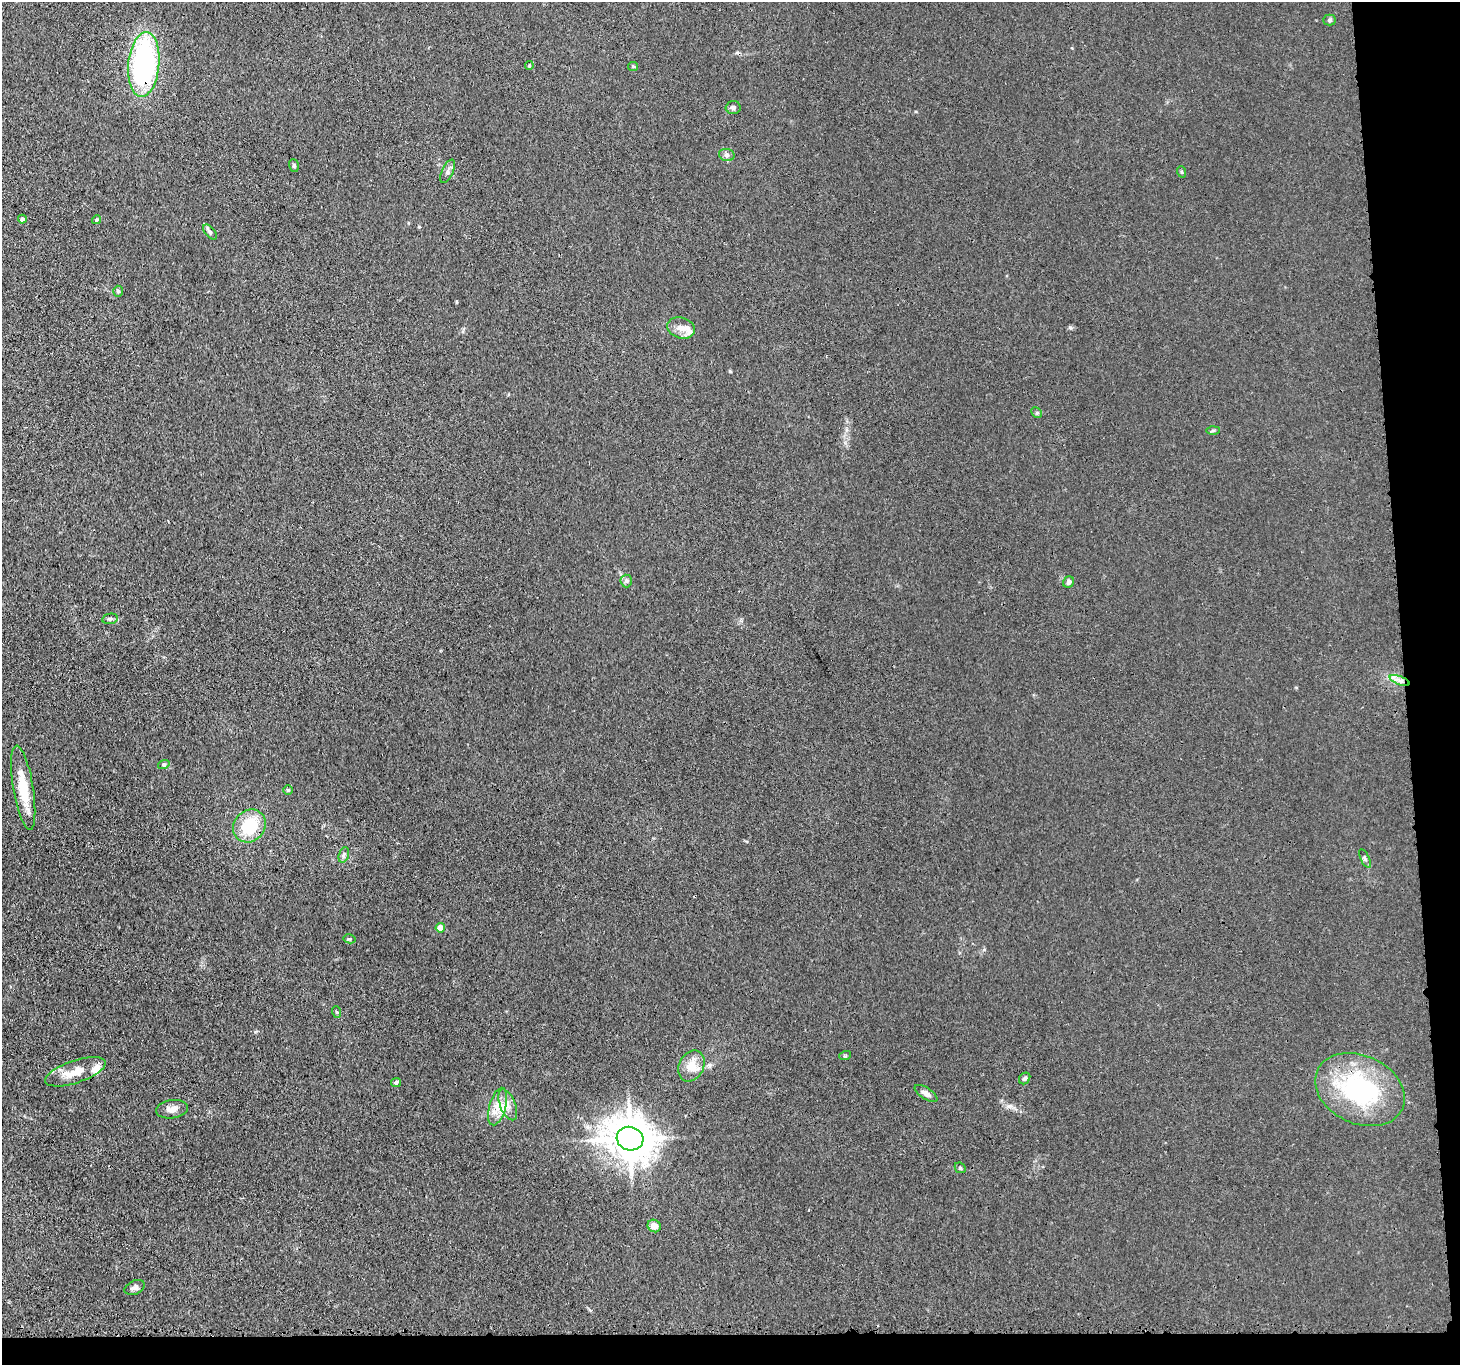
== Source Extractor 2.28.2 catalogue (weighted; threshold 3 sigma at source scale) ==
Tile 9 of 3 x 3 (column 3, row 3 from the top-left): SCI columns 2938-4395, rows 138-1500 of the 4416 x 4389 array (HDU 1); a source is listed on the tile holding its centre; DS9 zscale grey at full resolution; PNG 1462 x 1367 px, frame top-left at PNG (2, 2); each listed source drawn as its Kron ellipse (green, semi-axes under 4 px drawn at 4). Shown black and unused: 6% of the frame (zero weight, under 3 of 4 exposures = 3% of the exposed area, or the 3 px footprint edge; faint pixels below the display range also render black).
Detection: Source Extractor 2.28.2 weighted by HDU 2 'WHT'; one run over the whole footprint, this tile lists its part. Background 0.0279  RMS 0.0041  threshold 0.0186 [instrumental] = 3 sigma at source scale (4.5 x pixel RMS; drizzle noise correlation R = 1.50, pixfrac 1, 0.05/0.05 arcsec/px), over >= 5 px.
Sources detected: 46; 1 cosmic-ray / hot-pixel residue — neither listed nor drawn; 2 inside a brighter listed object's ellipse — not listed separately; the other 43 listed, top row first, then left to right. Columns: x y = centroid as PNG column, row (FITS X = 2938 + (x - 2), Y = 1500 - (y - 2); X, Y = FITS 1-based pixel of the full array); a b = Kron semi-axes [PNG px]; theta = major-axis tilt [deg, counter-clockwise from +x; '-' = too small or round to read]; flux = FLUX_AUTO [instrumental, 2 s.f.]
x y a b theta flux
1329 20 6 5 - 0.65
144 65 32 15 85 84
529 66 4 3 - 0.37
633 66 5 4 - 0.49
733 107 7 6 - 1
727 155 8 6 -14 1.2
294 165 6 5 - 0.62
448 171 13 5 65 1.4
1182 172 6 3 -71 0.46
22 219 4 4 - 1.4
96 220 5 4 - 0.61
210 232 9 5 -51 1
118 291 5 4 - 0.71
681 328 14 10 -17 3.8
1037 413 6 4 -45 0.59
1213 430 6 4 1 0.64
626 581 6 6 - 0.88
1069 582 6 5 - 1.4
110 619 8 5 11 0.98
1400 680 10 3 -21 1.5
164 764 6 4 18 0.57
23 788 42 10 -81 12
288 790 5 5 - 0.54
249 826 17 15 46 17
344 855 8 5 71 0.97
1365 859 10 4 -64 0.88
440 928 4 4 - 5
350 939 6 4 -10 0.56
337 1012 6 3 -70 0.45
845 1056 6 4 18 0.47
691 1066 16 12 64 6.7
75 1072 32 11 18 8.4
1025 1078 6 5 - 0.99
396 1082 5 4 - 1.1
1360 1090 47 34 -25 58
926 1093 13 5 -33 1.9
508 1105 16 7 -68 3.5
498 1107 19 8 74 5.2
172 1109 16 9 8 2.9
630 1139 13 11 -14 1200
960 1168 6 5 - 0.61
654 1226 7 6 - 3.2
135 1287 10 6 22 1.5
Overlapping masked pixels (flux is a lower limit): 4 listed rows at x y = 144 65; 23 788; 1360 1090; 630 1139
Unlisted compact peaks at least as high as the median listed source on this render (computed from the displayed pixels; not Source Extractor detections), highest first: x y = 1070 327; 730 371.